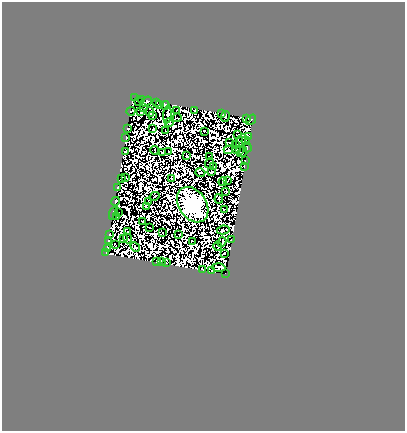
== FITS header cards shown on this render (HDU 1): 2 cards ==
NAXIS1  =                  403
NAXIS2  =                  429

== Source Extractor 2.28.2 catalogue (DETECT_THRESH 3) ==
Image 403 x 429 px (HDU 1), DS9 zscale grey, 1 PNG px = 1 image px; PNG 407 x 433 px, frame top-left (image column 1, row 429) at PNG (2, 2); each listed source drawn as its Kron ellipse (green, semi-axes under 4 px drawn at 4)
Background 1.71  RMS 4.6e-04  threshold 0.00137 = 3 sigma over >= 5 px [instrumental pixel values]
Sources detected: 243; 151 with non-positive FLUX_AUTO (blend fragments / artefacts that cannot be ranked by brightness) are neither listed nor drawn; the other 92 listed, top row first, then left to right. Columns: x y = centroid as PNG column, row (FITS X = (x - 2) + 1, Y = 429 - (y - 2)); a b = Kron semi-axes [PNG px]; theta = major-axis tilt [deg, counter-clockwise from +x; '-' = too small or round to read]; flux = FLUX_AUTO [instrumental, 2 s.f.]
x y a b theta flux
135 98 2 2 - 15
142 100 3 2 - 36
138 101 3 2 - 54
146 102 6 3 34 160
156 102 3 2 - 37
159 105 4 3 - 110
166 105 4 3 - 190
144 108 2 2 - 89
131 111 4 2 - 19
176 111 3 2 - 34
195 111 4 2 - 3.5
141 112 3 2 - 35
150 112 5 4 - 140
167 114 9 3 86 17
222 114 4 2 - 260
153 115 3 2 - 32
225 117 5 3 - 110
177 118 4 2 - 92
247 118 3 2 - 120
251 120 6 3 52 46
169 123 4 3 - 73
128 129 4 2 - 54
153 129 2 2 - 11
166 131 3 2 - 50
204 131 2 2 - 43
238 135 3 2 - 65
249 137 4 3 - 85
126 138 3 2 - 74
241 141 7 4 62 86
246 141 4 2 - 18
230 143 3 2 - 17
235 144 2 2 - 58
247 147 5 2 - 11
236 149 2 2 - 13
155 150 4 2 - 31
228 150 4 2 - 8.2
240 150 3 2 - 36
125 151 3 2 - 48
168 152 2 2 - 54
242 152 6 2 52 26
163 153 3 2 - 40
186 156 3 2 - 110
209 157 2 2 - 37
245 161 3 2 - 24
209 163 5 2 - 17
244 166 3 3 - 110
213 167 3 2 - 58
212 172 3 3 - 28
200 173 5 2 - 75
126 177 3 3 - 42
122 178 3 2 - 1.7
171 178 4 2 - 19
228 180 3 2 - 58
223 182 4 2 - 48
118 187 4 2 - 14
226 191 3 2 - 29
154 196 5 2 - 14
219 199 4 2 - 84
115 201 4 2 - 58
148 202 3 2 - 35
193 205 19 13 -55 250000
146 206 3 2 - 40
224 209 2 2 - 61
113 213 7 3 70 70
118 213 3 2 - 18
117 217 3 2 - 54
143 222 2 2 - 130
149 227 2 2 - 18
223 230 6 3 11 62
128 232 2 2 - 51
162 233 3 2 - 34
109 234 3 2 - 5.5
179 234 2 2 - 77
127 238 5 2 - 91
123 239 3 3 - 10
231 240 2 2 - 35
109 241 3 3 - 220
192 241 4 2 - 14
222 242 5 2 - 120
115 244 4 2 - 49
218 246 5 2 - 69
135 247 5 3 - 91
107 248 3 3 - 85
106 253 3 2 - 26
224 253 4 3 - 52
161 261 3 2 - 140
156 262 3 2 - 51
167 263 3 2 - 68
219 267 7 3 -4 31
203 269 3 2 - 210
211 271 3 2 - 220
225 274 2 2 - 56
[151 non-positive-flux detections neither listed nor drawn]